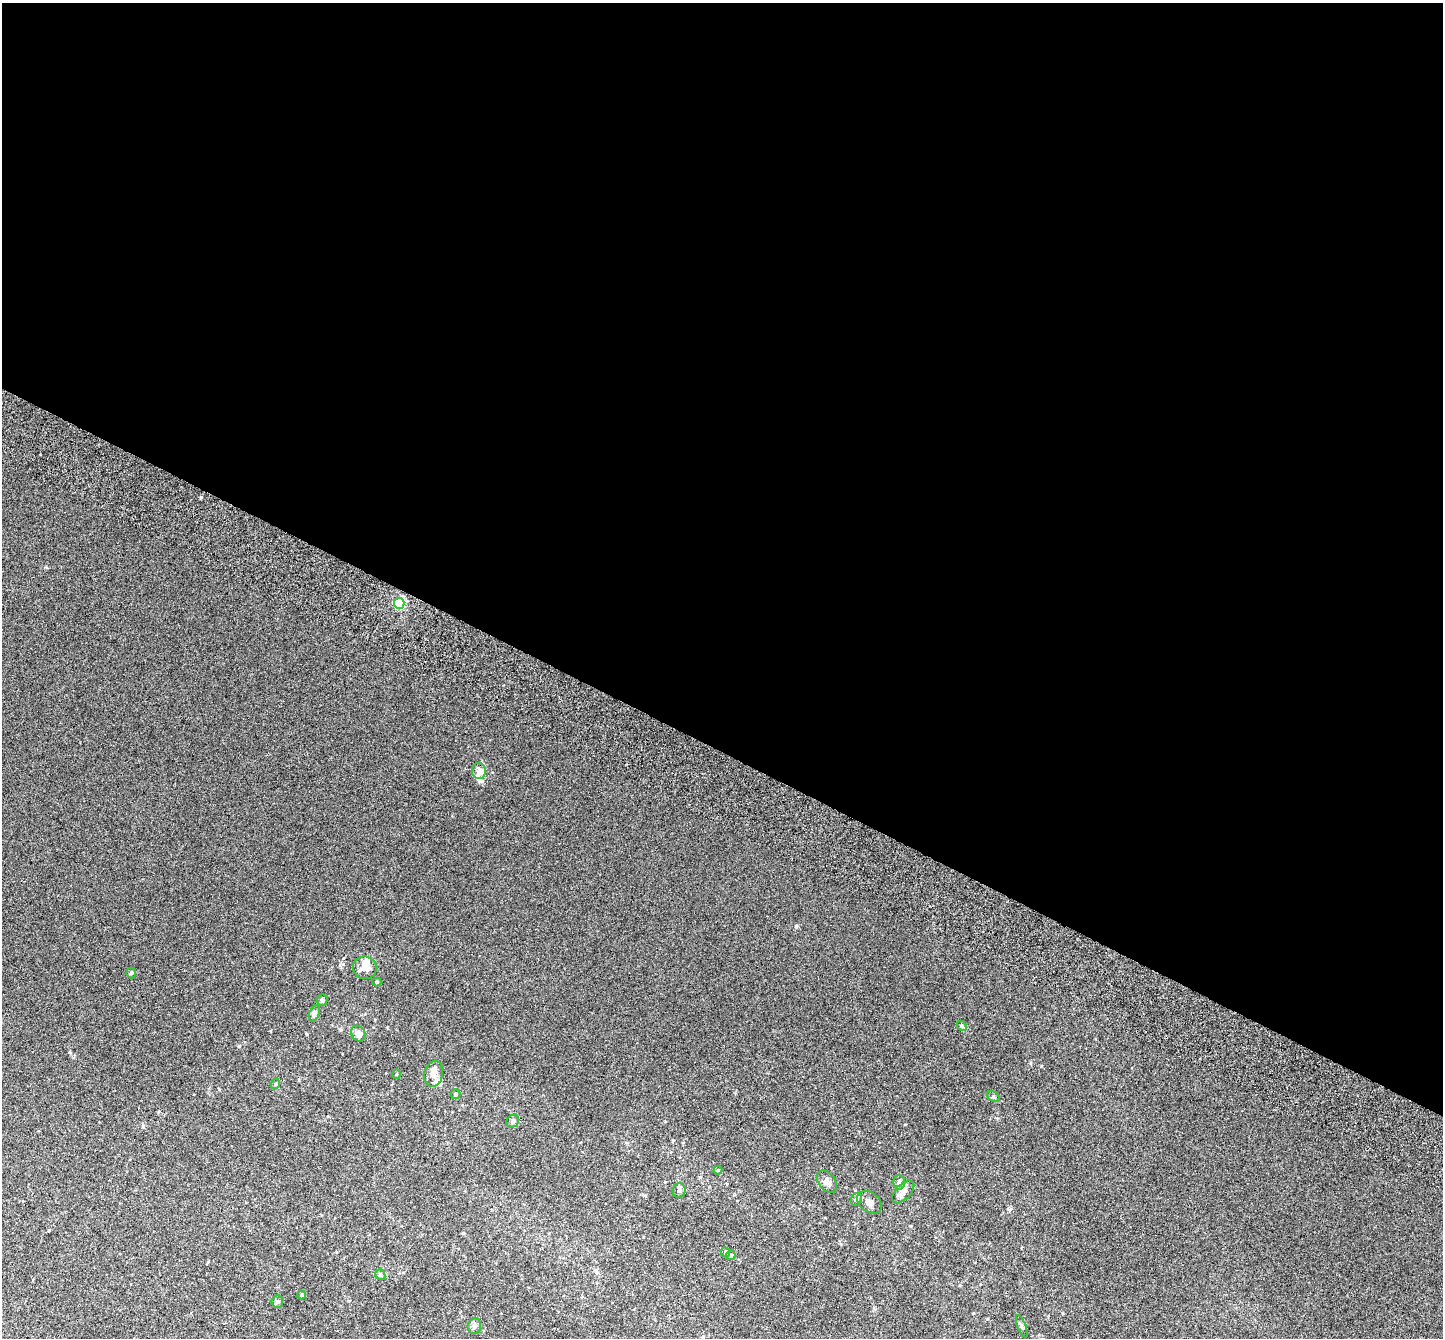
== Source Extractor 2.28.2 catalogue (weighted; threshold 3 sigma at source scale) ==
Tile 3 of 4 x 4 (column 3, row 1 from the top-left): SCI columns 3000-4440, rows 4406-5741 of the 5974 x 6071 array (HDU 1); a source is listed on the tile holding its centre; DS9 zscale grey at full resolution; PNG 1445 x 1340 px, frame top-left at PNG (2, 3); each listed source drawn as its Kron ellipse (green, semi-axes under 4 px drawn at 4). Shown black and unused: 56% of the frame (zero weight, under 3 of 6 exposures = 6% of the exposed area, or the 3 px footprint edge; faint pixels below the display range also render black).
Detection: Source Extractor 2.28.2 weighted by HDU 2 'WHT'; one run over the whole footprint, this tile lists its part. Background 0.00107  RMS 0.0049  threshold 0.02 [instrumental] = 3 sigma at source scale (4.09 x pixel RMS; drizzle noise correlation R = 1.36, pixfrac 0.8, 0.0396/0.0396 arcsec/px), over >= 5 px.
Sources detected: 35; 6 inside a brighter listed object's ellipse — not listed separately; the other 29 listed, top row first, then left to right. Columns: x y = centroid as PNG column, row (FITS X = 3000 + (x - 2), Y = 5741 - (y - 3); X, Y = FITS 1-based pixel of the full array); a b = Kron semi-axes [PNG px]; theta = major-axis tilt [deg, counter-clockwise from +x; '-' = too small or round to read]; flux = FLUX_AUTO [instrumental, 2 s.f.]
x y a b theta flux
399 603 5 5 - 37
479 771 8 7 - 2.4
365 968 12 11 - 3.9
131 973 5 5 - 0.52
377 982 4 4 - 0.62
322 1000 6 5 - 0.9
314 1013 8 5 69 1.3
962 1026 5 4 - 0.59
358 1034 8 6 -56 2.7
396 1074 4 3 - 0.35
434 1074 13 9 78 3.2
275 1084 5 3 - 0.39
456 1094 5 5 - 0.72
993 1097 7 5 -33 0.74
513 1121 7 6 - 0.89
718 1170 4 4 - 0.38
827 1182 12 8 -53 2
899 1182 7 6 - 1.7
679 1190 7 6 - 1.2
903 1192 14 7 46 2.3
856 1199 6 5 - 0.84
869 1202 14 9 -37 2.6
725 1252 5 4 - 0.55
731 1255 5 4 - 0.44
380 1275 6 4 -44 0.57
302 1295 4 4 - 0.43
277 1302 6 6 - 0.87
474 1326 8 6 74 1.3
1022 1326 12 3 -68 0.76
Unlisted compact peaks at least as high as the median listed source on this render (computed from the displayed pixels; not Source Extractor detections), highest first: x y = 796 926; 239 1046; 46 567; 200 497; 1041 1066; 673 1140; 905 1124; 143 1126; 70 1052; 340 965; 307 1034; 1009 1209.